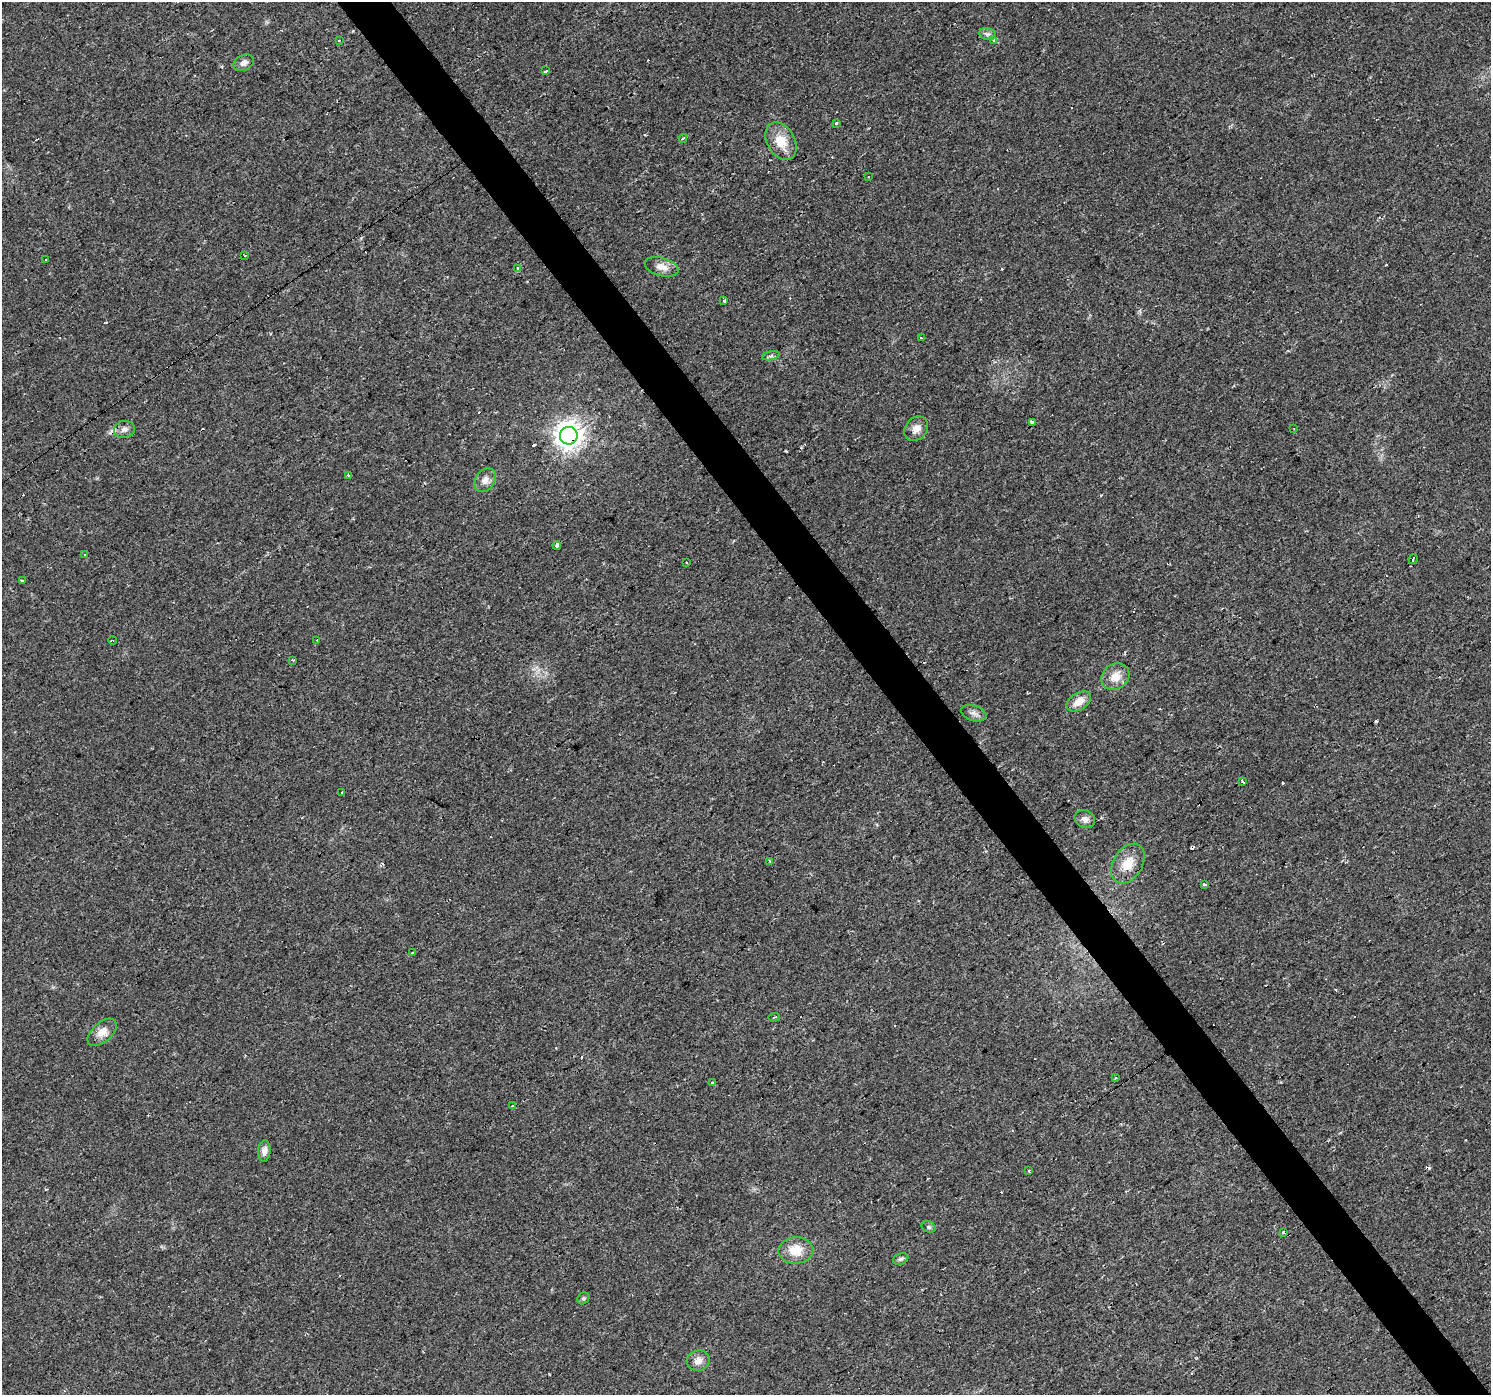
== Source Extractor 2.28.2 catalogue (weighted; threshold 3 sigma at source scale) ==
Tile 6 of 4 x 4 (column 2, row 2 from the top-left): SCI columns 1492-2980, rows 2979-4371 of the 5959 x 5893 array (HDU 1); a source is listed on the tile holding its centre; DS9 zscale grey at full resolution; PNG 1493 x 1397 px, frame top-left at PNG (2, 2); each listed source drawn as its Kron ellipse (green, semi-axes under 4 px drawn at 4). Shown black and unused: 4% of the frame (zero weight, under 2 of 3 exposures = <1% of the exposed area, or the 3 px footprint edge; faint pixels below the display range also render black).
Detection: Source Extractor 2.28.2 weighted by HDU 2 'WHT'; one run over the whole footprint, this tile lists its part. Background 0.0205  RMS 0.0033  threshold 0.0149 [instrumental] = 3 sigma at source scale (4.5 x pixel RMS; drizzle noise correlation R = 1.50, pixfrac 1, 0.0396/0.0396 arcsec/px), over >= 5 px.
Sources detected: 78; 24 cosmic-ray / hot-pixel residue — neither listed nor drawn; the other 54 listed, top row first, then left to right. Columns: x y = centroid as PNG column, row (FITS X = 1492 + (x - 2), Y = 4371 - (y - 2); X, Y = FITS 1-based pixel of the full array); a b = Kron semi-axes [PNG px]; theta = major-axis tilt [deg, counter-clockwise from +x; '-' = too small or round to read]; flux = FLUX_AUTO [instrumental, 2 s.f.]
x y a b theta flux
987 34 8 6 -13 0.86
339 40 3 3 - 1
994 41 3 3 - 0.56
244 63 10 7 25 1.7
546 71 3 3 - 1.7
836 123 3 3 - 0.57
683 138 4 3 - 1.4
781 141 20 14 -60 6.3
868 177 3 2 - 0.42
245 256 3 2 - 0.28
45 259 3 3 - 3.4
662 267 17 9 -15 3
518 269 3 3 - 1.6
724 300 4 3 - 2.5
921 338 3 2 - 0.45
771 356 9 3 13 0.63
1032 422 4 3 - 3.6
1294 428 3 3 - 1.2
124 429 10 8 14 1.6
916 429 13 10 48 2.7
569 436 9 9 - 360
349 476 3 3 - 1.8
485 480 13 9 56 2.3
557 546 4 3 - 23
84 555 3 3 - 0.74
1413 559 5 3 - 2.1
686 563 3 3 - 1.7
22 580 3 3 - 4.5
112 640 4 3 - 0.32
317 640 3 3 - 0.58
293 660 3 3 - 1
1115 677 15 12 37 4.4
1079 701 13 8 32 3.3
974 713 13 7 -18 1.5
1242 781 3 3 - 0.95
342 792 3 3 - 5.3
1085 819 11 8 -26 1.6
770 861 4 3 - 0.37
1128 864 21 14 58 6.4
1204 884 3 3 - 0.94
412 953 2 2 - 0.4
774 1017 6 2 8 0.41
102 1032 17 9 41 3.2
1116 1077 3 3 - 0.45
713 1083 4 3 - 1.8
512 1106 4 2 - 0.36
264 1151 11 6 86 1.6
1028 1170 3 3 - 0.51
929 1227 7 5 -16 0.7
1283 1232 3 3 - 0.53
796 1250 17 13 2 5.7
901 1259 8 5 22 0.83
583 1298 6 5 - 0.57
698 1361 11 10 - 2.4
Overlapping masked pixels (flux is a lower limit): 3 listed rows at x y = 1032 422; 569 436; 557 546